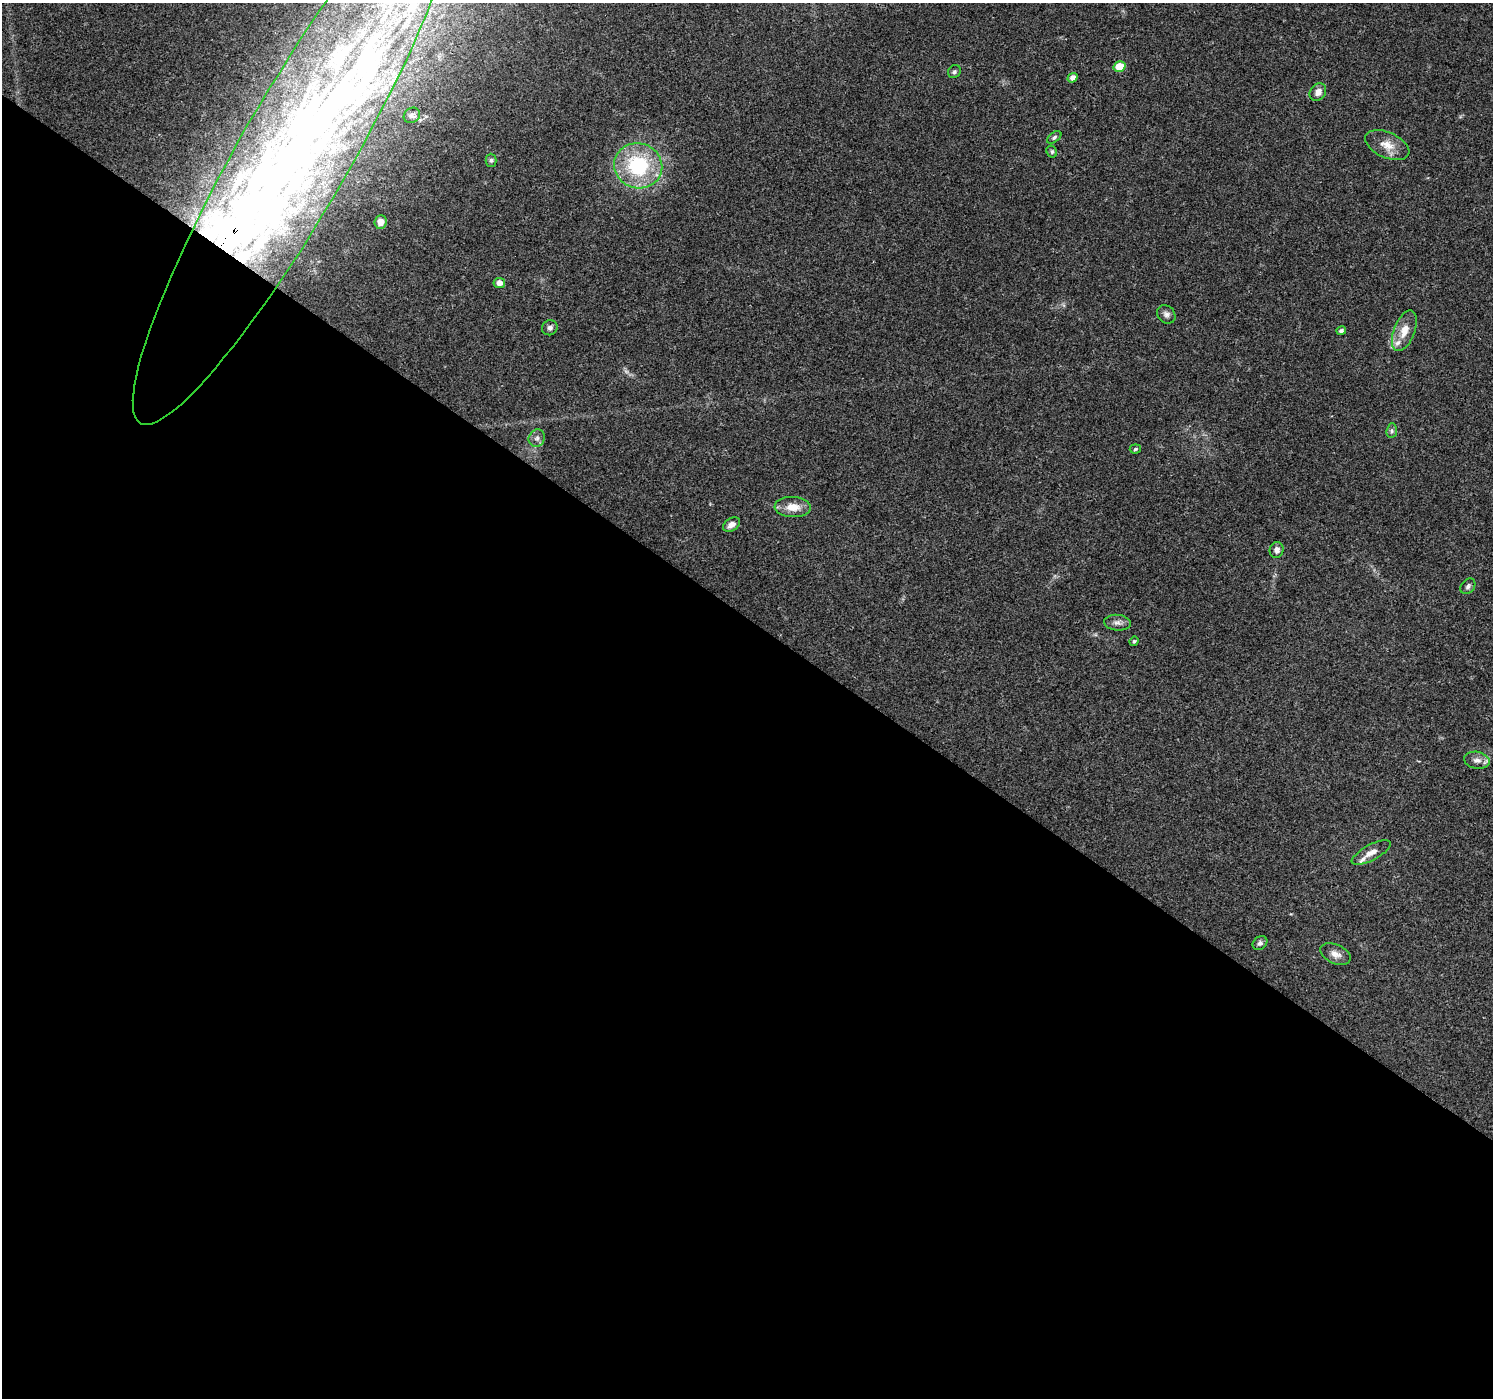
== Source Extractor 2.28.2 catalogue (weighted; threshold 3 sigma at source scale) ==
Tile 14 of 4 x 4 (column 2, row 4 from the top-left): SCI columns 1499-2989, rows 246-1641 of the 5972 x 6010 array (HDU 1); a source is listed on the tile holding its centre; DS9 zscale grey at full resolution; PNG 1495 x 1400 px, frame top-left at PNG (2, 3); each listed source drawn as its Kron ellipse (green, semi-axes under 4 px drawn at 4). Shown black and unused: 56% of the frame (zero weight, under 3 of 4 exposures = <1% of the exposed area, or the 3 px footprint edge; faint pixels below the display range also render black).
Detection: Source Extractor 2.28.2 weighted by HDU 2 'WHT'; one run over the whole footprint, this tile lists its part. Background 0.0748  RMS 0.0045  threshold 0.0201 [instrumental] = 3 sigma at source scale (4.5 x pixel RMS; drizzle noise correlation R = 1.50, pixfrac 1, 0.0396/0.0396 arcsec/px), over >= 5 px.
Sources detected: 39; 2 inside a brighter object's white glare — neither listed nor drawn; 7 inside a brighter listed object's ellipse — not listed separately; the other 30 listed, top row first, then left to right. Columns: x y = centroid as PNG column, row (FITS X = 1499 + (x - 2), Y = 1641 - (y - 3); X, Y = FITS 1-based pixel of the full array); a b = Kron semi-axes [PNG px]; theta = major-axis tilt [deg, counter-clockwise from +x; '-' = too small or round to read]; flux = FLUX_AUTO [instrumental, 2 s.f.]
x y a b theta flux
1119 66 6 5 - 10
954 72 7 6 - 1.1
1072 78 5 4 - 2
1318 92 9 7 53 2.8
412 115 8 7 - 1.4
1054 137 8 5 38 0.98
1387 145 23 12 -24 6.3
296 152 312 55 60 570
1052 152 6 5 - 0.79
491 160 6 5 - 0.88
638 166 24 22 -20 35
380 222 7 6 - 3
499 283 5 5 - 3.1
1166 314 10 8 -46 1.8
550 328 8 7 - 1.5
1341 331 5 4 - 1.1
1404 331 21 10 69 6.3
1392 431 7 5 83 0.94
537 438 9 8 - 1.7
1135 449 5 4 - 0.71
793 507 18 10 -3 6
732 524 9 6 34 2.5
1277 550 8 7 - 2
1468 586 9 6 50 1.3
1117 623 13 8 -5 2.2
1134 641 5 4 - 0.73
1477 760 13 8 -10 2.9
1371 853 21 8 28 3.6
1260 943 8 6 41 1.4
1335 954 16 9 -25 3.2
Overlapping masked pixels (flux is a lower limit): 1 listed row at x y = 296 152
Isophote crosses this tile's border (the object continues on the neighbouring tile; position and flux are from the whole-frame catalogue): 1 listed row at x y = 296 152